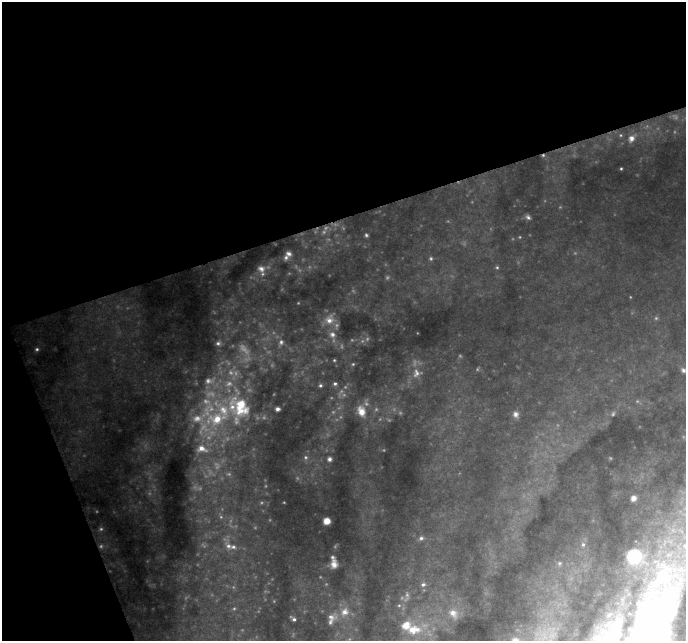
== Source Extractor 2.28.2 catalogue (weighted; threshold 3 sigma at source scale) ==
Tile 1 of 2 x 2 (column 1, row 1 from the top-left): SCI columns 1-684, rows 669-1307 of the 1370 x 1332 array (HDU 1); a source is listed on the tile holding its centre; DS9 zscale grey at full resolution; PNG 688 x 643 px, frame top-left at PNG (2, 2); no overlay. Shown black and unused: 39% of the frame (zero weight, under 3 of 6 exposures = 1% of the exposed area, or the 3 px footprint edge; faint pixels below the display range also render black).
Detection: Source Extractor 2.28.2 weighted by HDU 2 'WHT'; one run over the whole footprint, this tile lists its part. Background 0.562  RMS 0.055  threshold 0.224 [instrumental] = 3 sigma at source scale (4.09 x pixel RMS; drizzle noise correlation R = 1.36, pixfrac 0.8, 0.0396/0.0396 arcsec/px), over >= 5 px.
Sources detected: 54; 8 too faint to see at this stretch — not listed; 8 inside a brighter listed object's ellipse — not listed separately; the other 38 listed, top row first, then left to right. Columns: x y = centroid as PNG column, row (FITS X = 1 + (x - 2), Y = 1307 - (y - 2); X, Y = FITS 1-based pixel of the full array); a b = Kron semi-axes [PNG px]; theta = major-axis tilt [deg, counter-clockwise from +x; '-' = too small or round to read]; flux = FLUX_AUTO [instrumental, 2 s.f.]
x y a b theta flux
631 138 9 8 - 24
621 169 4 3 - 4.1
528 217 7 5 -38 9.8
366 235 5 4 - 6.3
289 254 7 6 - 14
261 269 9 8 - 21
329 320 10 8 -8 32
332 334 8 7 - 19
281 342 7 5 -89 11
218 343 5 5 - 9.4
37 349 5 4 - 7.2
334 360 4 3 - 4.3
353 364 4 4 - 4.5
683 370 6 6 - 11
416 373 13 9 84 31
335 384 5 5 - 8.6
320 385 5 4 - 7.4
241 404 26 20 82 170
277 409 4 4 - 14
361 411 11 8 -68 49
515 414 8 7 - 17
217 419 24 16 16 190
201 449 13 9 -10 44
329 459 4 4 - 9.5
633 498 5 5 - 17
327 521 5 5 - 38
421 538 5 5 - 8.8
583 544 6 5 - 12
228 546 9 6 -13 19
634 556 11 11 - 330
334 564 10 7 -83 30
423 584 6 5 - 8.7
345 612 10 9 - 32
453 613 11 9 -39 29
331 617 10 7 -30 22
294 619 5 5 - 9
646 629 75 42 80 1300
413 630 19 11 2 67
Isophote crosses this tile's border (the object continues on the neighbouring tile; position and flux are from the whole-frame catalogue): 1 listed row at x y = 646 629